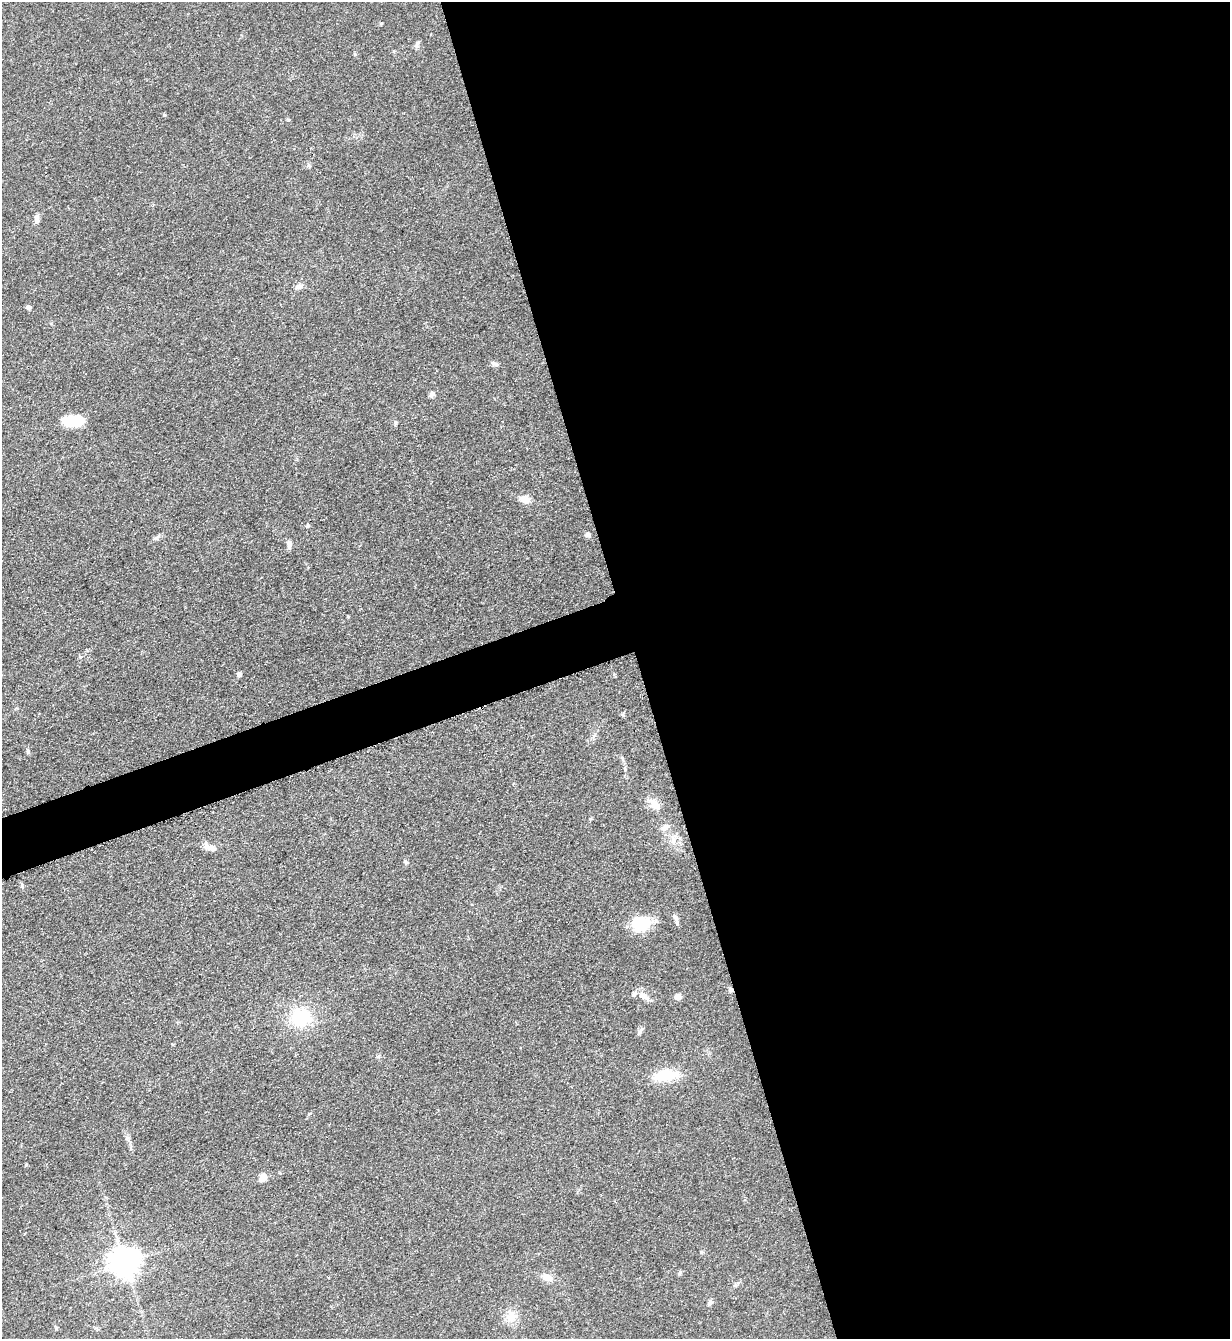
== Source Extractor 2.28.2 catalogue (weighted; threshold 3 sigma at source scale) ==
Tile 8 of 4 x 4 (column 4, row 2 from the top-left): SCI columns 3968-5195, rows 2684-4020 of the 5351 x 5363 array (HDU 1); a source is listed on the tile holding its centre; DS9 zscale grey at full resolution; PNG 1232 x 1341 px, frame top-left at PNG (2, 2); no overlay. Shown black and unused: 50% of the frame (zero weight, under 3 of 5 exposures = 1% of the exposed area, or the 3 px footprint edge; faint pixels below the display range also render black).
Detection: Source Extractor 2.28.2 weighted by HDU 2 'WHT'; one run over the whole footprint, this tile lists its part. Background 0.0603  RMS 0.0063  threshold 0.0283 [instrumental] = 3 sigma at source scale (4.5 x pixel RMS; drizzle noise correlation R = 1.50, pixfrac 1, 0.05/0.05 arcsec/px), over >= 5 px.
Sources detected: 36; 1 cosmic-ray / hot-pixel residue — not listed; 1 inside a brighter listed object's ellipse — not listed separately; the other 34 listed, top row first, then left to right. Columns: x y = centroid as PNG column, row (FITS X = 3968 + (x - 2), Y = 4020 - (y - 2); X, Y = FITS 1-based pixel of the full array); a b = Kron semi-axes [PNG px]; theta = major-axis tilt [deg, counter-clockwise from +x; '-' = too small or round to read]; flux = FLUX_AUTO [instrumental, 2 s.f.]
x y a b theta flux
164 115 4 4 - 0.62
37 219 12 6 86 2.7
298 286 11 7 13 2.3
28 307 6 5 - 1.6
495 364 11 5 -23 1.9
432 394 8 6 52 1.7
74 421 21 10 4 20
395 423 7 4 90 0.94
525 499 11 8 -25 6
308 526 6 4 21 0.85
588 535 6 6 - 1.7
156 538 15 4 31 1.6
289 544 11 6 -82 2.3
239 674 4 4 - 2.5
28 751 7 5 -65 1.1
654 804 18 11 -62 6.1
665 827 11 7 30 3.3
673 840 9 4 82 2.3
210 847 23 7 -35 4.1
406 862 6 5 - 0.92
676 918 12 6 -69 2.4
640 923 22 17 12 20
644 996 19 7 -25 4.7
678 997 7 6 - 3.7
300 1017 21 16 9 30
640 1031 10 5 71 1.7
666 1076 34 14 7 17
26 1165 5 3 - 0.62
263 1178 8 7 - 6.6
124 1263 9 9 - 950
680 1273 6 4 71 0.88
547 1277 13 8 -16 5.4
710 1302 8 6 56 1.4
511 1317 15 12 52 7.4
Unlisted compact peaks at least as high as the median listed source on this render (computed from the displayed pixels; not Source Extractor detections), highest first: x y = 381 23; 355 54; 288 120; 623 715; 22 885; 418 42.